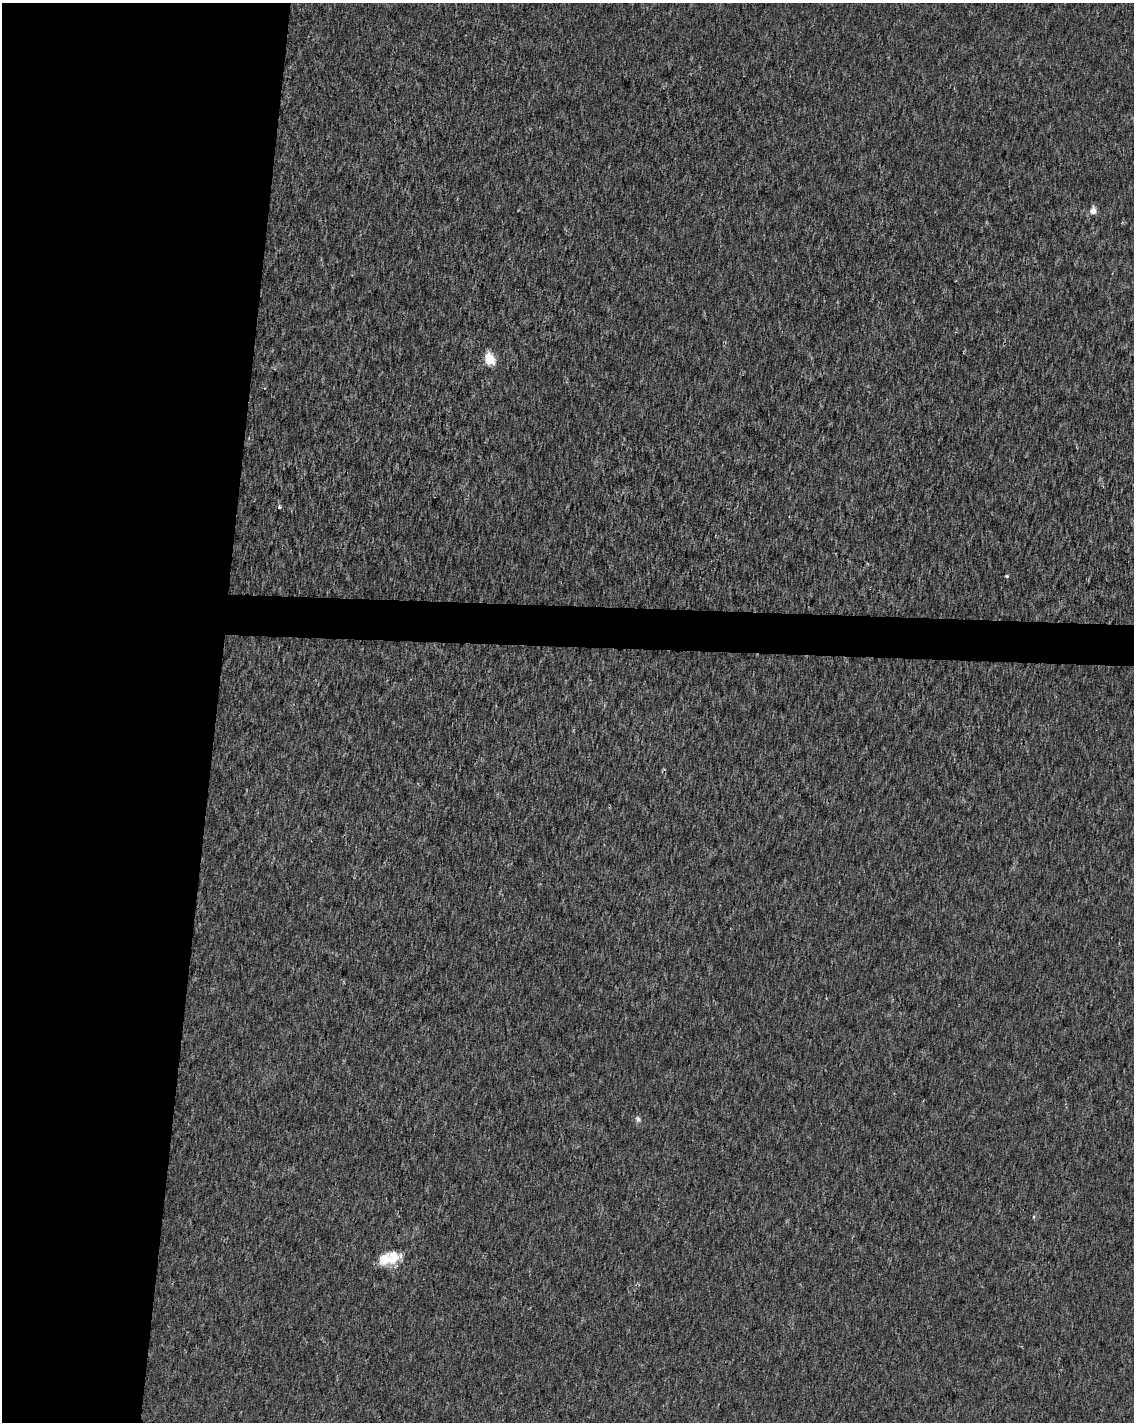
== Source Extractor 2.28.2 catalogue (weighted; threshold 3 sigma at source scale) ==
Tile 5 of 4 x 3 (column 1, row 2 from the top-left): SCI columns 1-1132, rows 1647-3066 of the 4539 x 4778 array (HDU 1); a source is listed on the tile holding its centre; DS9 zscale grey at full resolution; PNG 1136 x 1424 px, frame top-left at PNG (2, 3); no overlay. Shown black and unused: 21% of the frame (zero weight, under 2 of 3 exposures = <1% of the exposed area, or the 3 px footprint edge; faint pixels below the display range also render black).
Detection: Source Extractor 2.28.2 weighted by HDU 2 'WHT'; one run over the whole footprint, this tile lists its part. Background 8.54e-04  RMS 0.0033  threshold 0.015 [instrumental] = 3 sigma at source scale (4.5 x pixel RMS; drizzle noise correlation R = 1.50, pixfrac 1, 0.0396/0.0396 arcsec/px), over >= 5 px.
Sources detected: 7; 1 inside a brighter listed object's ellipse — not listed separately; the other 6 listed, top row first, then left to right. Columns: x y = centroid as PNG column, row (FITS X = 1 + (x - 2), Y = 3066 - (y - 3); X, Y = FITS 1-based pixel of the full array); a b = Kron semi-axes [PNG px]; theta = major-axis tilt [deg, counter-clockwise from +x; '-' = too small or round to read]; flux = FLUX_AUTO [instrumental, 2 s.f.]
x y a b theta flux
1093 211 7 7 - 2.3
490 359 6 5 - 21
279 507 3 3 - 0.92
1006 576 3 3 - 0.76
638 1119 9 7 -61 1
394 1257 19 15 42 6.6